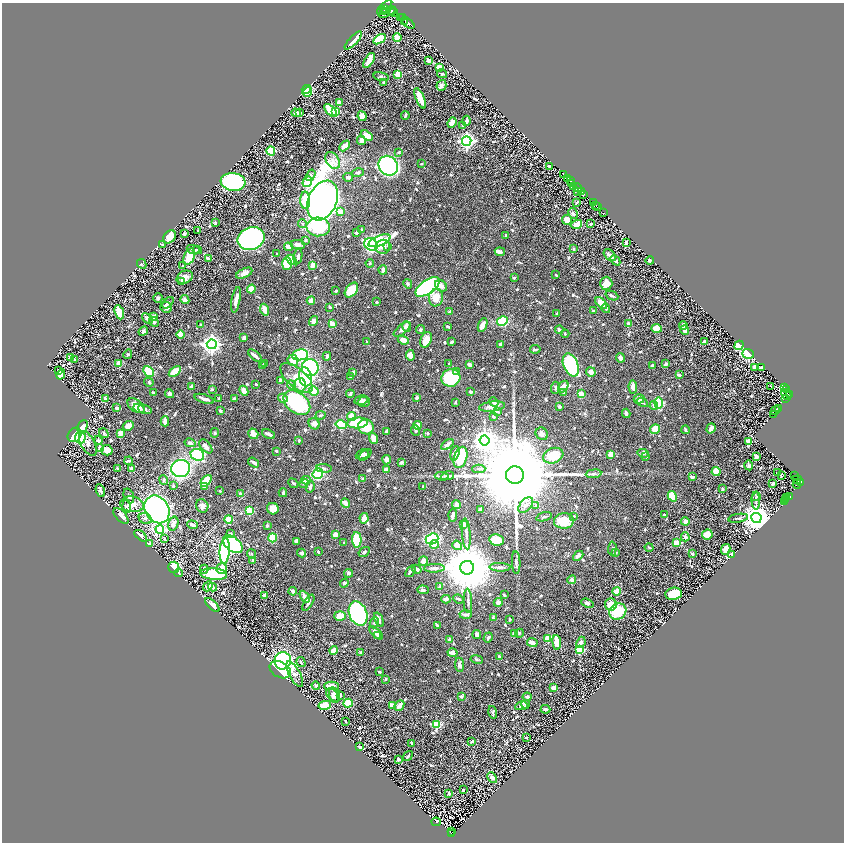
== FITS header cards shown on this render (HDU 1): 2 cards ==
NAXIS1  =                 1684
NAXIS2  =                 1680

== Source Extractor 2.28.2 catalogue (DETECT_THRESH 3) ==
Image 1684 x 1680 px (HDU 1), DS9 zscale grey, zoomed out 1/2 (1 PNG px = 2 x 2 image px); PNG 846 x 844 px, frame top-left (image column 1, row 1679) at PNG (2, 3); each listed source drawn as its Kron ellipse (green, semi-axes under 4 px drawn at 4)
Background 0.623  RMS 0.011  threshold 0.0341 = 3 sigma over >= 5 px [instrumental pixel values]
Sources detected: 969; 53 cannot appear on this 1/2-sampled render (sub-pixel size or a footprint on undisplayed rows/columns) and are neither listed nor drawn; of the other 916, the 500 brightest by FLUX_AUTO listed and drawn (416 fainter detections omitted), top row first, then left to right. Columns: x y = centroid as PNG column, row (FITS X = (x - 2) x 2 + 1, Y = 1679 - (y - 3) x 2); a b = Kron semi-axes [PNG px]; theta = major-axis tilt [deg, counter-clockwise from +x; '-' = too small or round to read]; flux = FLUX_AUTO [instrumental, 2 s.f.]
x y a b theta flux
385 7 10 4 43 750
385 10 2 1 - 90
384 11 2 2 - 200
391 11 4 2 - 540
387 12 9 4 25 470
394 13 4 2 - 320
401 17 2 1 - 12
403 18 3 3 - 15
405 21 2 1 - 76
408 23 7 3 -40 850
397 37 4 3 - 52
379 39 7 4 33 80
353 40 11 3 47 26
369 60 8 3 59 42
428 60 4 3 - 6.7
439 67 4 3 - 34
398 74 3 3 - 73
442 74 5 4 - 5.3
381 77 7 4 -14 4.8
384 82 3 3 - 4.1
441 85 5 5 - 6.8
306 89 5 2 - 23
307 92 5 4 - 47
420 98 11 4 -67 37
339 102 4 3 - 23
331 110 8 3 -46 93
336 111 4 3 - 50
296 113 4 3 - 12
300 113 3 2 - 6.5
405 115 4 2 - 4.1
362 116 5 4 - 11
466 121 5 3 - 7.1
452 123 5 3 - 18
462 126 3 2 - 4.7
367 135 7 3 -31 53
361 140 5 4 - 9.9
467 141 5 4 - 800
344 146 6 4 46 16
271 151 4 4 - 150
399 152 3 3 - 3.8
333 160 9 6 -56 13
421 164 2 2 - 3
388 166 10 9 - 450
549 166 3 2 - 3.4
358 173 6 3 12 4.9
563 174 3 3 - 290
311 175 6 4 57 4.8
348 177 5 3 - 6.3
568 178 3 2 - 200
570 181 2 1 - 32
233 182 12 9 -6 370
307 182 5 4 - 91
571 183 3 1 - 21
574 186 3 2 - 170
577 188 4 2 - 200
578 191 2 1 - 39
581 191 2 2 - 150
583 194 4 3 - 180
305 200 9 5 -89 62
322 201 21 14 65 3500
577 202 3 2 - 3
593 202 3 2 - 180
596 205 2 2 - 330
597 207 3 2 - 240
340 211 3 2 - 33
573 213 6 4 -61 5.2
603 213 2 1 - 94
567 220 5 5 - 30
215 223 4 3 - 3.3
302 223 4 4 - 3.9
576 224 6 3 15 35
591 224 3 3 - 4.2
318 227 12 9 -3 170
198 230 2 2 - 3.1
362 230 3 3 - 5.2
356 233 3 3 - 3.5
184 234 3 2 - 3.3
506 235 3 2 - 3
170 237 7 5 47 37
251 238 14 11 21 1000
305 240 4 3 - 3.9
379 241 12 5 22 180
626 243 3 2 - 8.6
371 244 7 5 -28 320
163 245 4 3 - 4.6
298 245 7 4 -9 12
388 246 4 4 - 3.2
289 247 5 3 - 25
383 247 7 7 - 20
574 248 3 3 - 4.4
193 250 7 3 -20 4.3
197 250 4 2 - 3.6
500 252 5 3 - 11
277 254 2 2 - 5.4
610 255 7 4 -43 9.7
298 256 8 3 81 7.7
189 257 9 5 66 50
208 259 4 2 - 12
291 260 6 4 -48 33
615 260 6 3 -49 6.2
650 260 4 3 - 5
370 263 4 3 - 3.2
142 264 5 3 - 3.1
287 264 6 5 - 69
313 265 4 3 - 26
183 266 3 3 - 3
383 270 5 3 - 11
244 273 9 4 26 15
556 275 2 2 - 2.9
185 277 8 6 28 17
514 278 3 2 - 4.1
182 281 4 3 - 3.3
606 283 6 6 - 30
408 284 5 3 - 3.9
441 286 6 5 - 13
428 287 14 6 35 590
251 289 5 4 - 35
351 290 8 5 51 61
336 291 3 2 - 4
612 296 7 2 -24 4.5
158 298 5 4 - 4.9
436 298 9 7 81 36
185 300 4 3 - 10
236 300 13 3 80 14
311 301 4 3 - 22
376 302 3 3 - 3
168 303 7 3 46 4.6
601 303 7 4 -44 32
166 307 6 5 - 10
330 307 3 2 - 3.5
606 309 4 3 - 3.1
265 310 6 3 -68 24
593 311 3 3 - 3.1
119 312 7 4 -70 70
450 312 3 3 - 11
557 313 3 2 - 3.8
153 316 4 3 - 11
147 319 6 3 -43 11
313 321 5 4 - 12
502 321 6 4 31 88
154 322 5 4 - 3.4
332 324 4 3 - 23
628 324 3 3 - 8.5
201 325 4 3 - 5.4
483 325 7 3 67 24
683 325 4 3 - 11
407 326 5 4 - 11
448 326 3 2 - 4.7
657 328 5 4 - 27
402 329 10 4 39 8.5
420 330 4 4 - 3.5
559 330 4 3 - 6.4
685 330 5 3 - 12
143 331 5 4 - 5.9
181 334 4 3 - 30
565 334 4 3 - 2.9
244 338 4 3 - 8.2
403 340 5 3 - 24
426 340 8 5 69 26
367 342 4 2 - 3.4
452 342 3 2 - 5
704 342 3 2 - 5.1
212 344 5 4 - 1300
500 344 3 2 - 5.8
739 345 5 3 - 73
535 349 5 2 - 3.2
128 354 5 4 - 3.2
748 354 6 5 - 78
300 355 8 5 7 150
410 355 5 4 - 11
255 356 8 3 -41 12
327 356 4 3 - 7.8
70 357 2 2 - 22
620 358 5 4 - 8.3
74 360 2 2 - 5.3
293 360 5 5 - 24
119 363 4 3 - 35
449 363 2 2 - 4
265 364 4 2 - 4.4
666 364 3 2 - 6.1
262 365 3 2 - 2.9
469 365 4 3 - 7.8
571 365 12 7 -67 300
652 366 3 3 - 8.6
755 367 4 3 - 11
761 367 3 3 - 6.1
310 368 8 8 - 360
58 371 3 2 - 3.1
149 371 6 4 -49 95
175 371 7 4 37 43
457 371 4 3 - 3.8
591 372 5 4 - 9.6
353 373 4 3 - 7
61 374 5 3 - 26
679 375 4 2 - 5.8
305 377 9 6 -77 87
351 377 4 3 - 3.4
296 378 20 9 -41 49
451 378 9 8 - 120
280 380 4 3 - 6.2
149 382 5 4 - 3.2
256 384 3 2 - 2.9
291 385 4 4 - 3.9
300 385 7 6 - 17
191 386 4 3 - 4.2
563 387 6 4 55 13
633 387 6 3 -86 15
770 387 2 1 - 15
555 388 6 3 85 3.7
784 388 4 3 - 640
212 389 3 3 - 4.2
787 390 2 1 - 78
244 391 5 4 - 18
314 391 4 4 - 58
470 392 3 3 - 7.9
564 392 4 3 - 2.9
153 393 3 2 - 4
170 394 5 4 - 7.6
350 394 4 3 - 5.5
581 394 4 3 - 22
790 394 2 2 - 63
786 395 6 4 -49 200
219 398 2 2 - 3
235 398 4 3 - 4.3
283 398 5 4 - 11
417 398 3 2 - 7.5
785 398 3 2 - 44
106 399 2 2 - 32
204 399 10 3 -17 14
639 399 5 4 - 21
361 400 7 4 13 7.1
364 402 6 5 - 7.9
455 402 4 2 - 3.3
494 402 5 4 - 8.8
642 402 6 3 -30 3.7
297 403 15 10 -38 210
659 403 5 4 - 120
136 406 9 6 -36 27
654 406 4 3 - 6.9
492 407 13 5 7 21
559 407 3 3 - 3.5
117 408 3 2 - 8.3
139 408 6 3 -31 8.6
145 409 7 3 -20 8
779 409 2 2 - 50
220 411 3 2 - 4.3
775 411 4 3 - 110
497 412 4 3 - 5.4
626 413 4 2 - 6.2
774 414 3 1 - 24
320 415 5 3 - 3.7
351 417 5 3 - 22
493 417 3 3 - 4.2
165 421 5 3 - 12
357 423 10 5 5 95
314 424 6 5 - 13
341 424 6 4 -13 140
417 425 4 4 - 16
128 426 6 4 24 17
82 427 7 4 65 26
366 427 8 7 - 45
711 428 5 3 - 13
655 429 5 4 - 44
685 430 4 2 - 4.3
415 431 5 3 - 4.5
387 432 3 3 - 13
104 433 5 3 - 4.6
120 433 4 3 - 20
215 433 5 3 - 4.1
428 433 2 2 - 8.2
253 434 5 4 - 18
268 434 7 3 -24 12
542 434 6 6 - 9.9
75 435 8 6 51 130
80 437 6 5 - 87
374 438 6 4 -69 17
98 440 4 3 - 6.7
299 440 4 3 - 2.9
485 440 5 5 - 2200
749 442 4 3 - 35
88 443 13 7 -61 12
190 443 5 4 - 8.1
447 444 7 3 38 11
206 446 8 5 -48 15
100 448 4 4 - 9.8
107 450 5 5 - 18
276 451 3 2 - 3.2
455 453 7 3 74 11
643 453 5 4 - 5.3
362 454 7 5 24 7.2
610 454 4 3 - 25
197 455 7 6 - 220
365 455 7 3 40 6.1
553 456 10 7 20 68
646 456 4 3 - 3.5
460 457 11 6 73 98
756 457 3 3 - 15
387 460 4 4 - 15
129 461 4 2 - 7.2
254 462 6 3 -34 6
401 463 4 2 - 5.5
749 465 5 3 - 4.1
117 468 3 2 - 3.5
132 468 3 3 - 8.3
181 468 9 8 - 550
324 468 8 4 -5 4.7
479 469 6 4 -1 4.4
386 470 3 3 - 17
716 471 4 4 - 35
777 473 3 2 - 5.2
318 474 5 5 - 180
594 474 8 3 6 5.2
515 475 9 9 - 82000
442 476 7 3 -5 4.4
448 476 6 3 11 4
781 476 2 1 - 28
795 476 3 2 - 67
692 477 4 3 - 5.9
363 479 4 3 - 4.8
797 479 4 2 - 180
164 480 5 4 - 3.9
306 480 5 4 - 12
206 481 7 4 50 53
800 482 3 2 - 240
293 483 5 2 - 3.3
304 484 5 4 - 3.5
773 484 4 2 - 7
797 484 4 3 - 340
173 486 3 3 - 4.4
205 486 4 3 - 13
423 486 2 2 - 3.3
310 487 6 3 79 8.3
723 489 2 2 - 4.8
100 491 6 3 -67 7.7
220 491 2 2 - 4.5
283 493 4 2 - 4.6
240 494 3 3 - 7.6
129 496 8 5 -68 5.1
672 496 5 4 - 60
756 497 4 3 - 4.1
787 497 2 1 - 58
789 497 3 2 - 160
786 499 3 2 - 160
756 500 9 3 -89 4.7
785 502 3 2 - 48
345 503 5 3 - 17
132 504 12 7 -8 32
456 505 4 3 - 16
526 505 9 5 49 13
127 506 6 4 -85 5.3
202 506 7 6 - 9.4
535 506 4 3 - 4.6
157 509 15 11 -57 630
273 509 6 5 - 20
481 509 3 2 - 8.9
249 511 4 3 - 68
453 515 6 2 84 12
664 515 3 3 - 5
121 516 9 5 -47 20
574 516 3 3 - 3.6
544 517 8 3 14 3.6
145 518 7 5 -27 7.6
364 518 5 4 - 16
738 518 10 3 10 4.4
756 518 5 5 - 3900
229 519 4 4 - 52
564 521 10 7 6 59
685 521 4 4 - 9.4
173 524 7 5 75 11
193 525 5 3 - 9.8
267 525 3 2 - 4.4
463 525 4 2 - 24
160 529 4 4 - 280
230 534 4 3 - 3.8
335 534 3 3 - 13
466 534 15 3 -85 8.7
707 534 5 5 - 24
141 536 7 3 -40 9.8
685 537 4 4 - 6.8
272 538 5 3 - 74
164 539 3 3 - 3.9
432 539 6 5 - 380
357 540 7 5 -88 110
497 540 7 5 -12 37
296 541 2 2 - 14
344 542 3 2 - 3
676 543 4 4 - 26
149 544 3 3 - 5.8
233 544 11 7 -40 400
434 544 4 3 - 24
457 545 5 4 - 32
649 547 4 2 - 2.9
612 549 7 3 86 3.8
726 549 5 4 - 17
225 551 13 5 86 260
318 552 3 2 - 3.9
364 552 6 3 33 4.3
302 553 4 4 - 5.6
616 553 4 3 - 3.6
251 554 4 4 - 3.2
692 554 3 3 - 5.8
732 554 2 2 - 22
578 556 6 4 42 9.6
252 560 4 3 - 3
423 561 5 4 - 12
516 563 11 3 -88 7.8
174 567 5 5 - 91
500 567 10 3 -2 5.7
222 568 5 5 - 22
434 568 10 4 1 6
467 568 7 7 - 18000
204 569 4 3 - 4.4
417 569 5 3 - 8.3
410 571 6 2 52 6.3
179 573 4 2 - 5.8
348 573 4 3 - 5.2
214 574 13 5 -4 140
572 580 4 4 - 9
344 583 4 4 - 4.8
208 586 5 3 - 14
212 587 4 3 - 12
440 587 2 2 - 20
423 590 5 4 - 6.4
293 591 4 3 - 8.3
617 591 4 4 - 24
673 594 8 6 8 86
265 595 4 3 - 15
504 595 3 2 - 3.4
305 597 6 3 -63 16
446 599 4 3 - 10
458 599 6 3 -23 3.7
468 601 12 3 -88 6.1
498 602 4 4 - 9
308 603 9 2 58 4.8
587 603 6 4 -20 6.2
611 604 6 6 - 37
212 605 9 4 -43 13
618 611 9 7 36 110
358 614 12 9 -68 410
466 615 6 3 3 11
340 616 5 5 - 27
493 618 4 2 - 4.3
510 619 3 2 - 3.6
379 620 7 3 -68 10
374 623 6 4 72 4.2
437 625 4 2 - 5.8
376 633 8 4 -45 17
519 633 4 3 - 3
477 634 4 3 - 6.1
514 634 4 3 - 15
378 635 3 2 - 4.8
488 637 5 3 - 4.2
548 638 4 3 - 40
450 639 3 3 - 8.8
557 642 7 3 -84 36
581 642 6 4 66 11
532 643 5 3 - 12
579 649 4 3 - 97
333 650 4 4 - 18
361 652 3 3 - 4.2
452 653 5 3 - 13
499 657 3 2 - 3.7
477 659 6 3 -11 3.3
283 661 9 8 - 290
301 662 5 3 - 3.6
459 665 7 4 -84 7.1
280 670 11 7 -29 360
379 672 3 2 - 3.6
295 674 14 5 -61 23
385 679 2 2 - 5.5
316 685 4 3 - 3.7
331 686 7 4 0 21
554 688 4 3 - 18
334 694 7 5 -72 10
333 695 8 5 -51 11
340 695 4 2 - 4.8
461 696 3 3 - 6.2
527 697 4 3 - 5.3
348 703 5 4 - 41
525 704 4 3 - 3.4
325 705 6 4 12 53
392 705 4 3 - 20
399 706 5 3 - 22
521 706 6 3 11 3.3
545 709 5 3 - 5.4
493 712 6 3 -76 3.7
345 721 2 2 - 2.9
436 724 4 3 - 140
526 737 2 2 - 3.5
472 741 3 2 - 3.4
412 743 3 2 - 3.5
359 747 4 2 - 5.7
408 756 5 3 - 4.7
398 759 3 2 - 6.5
492 778 6 3 -44 11
463 790 3 2 - 2.9
449 794 3 2 - 4.9
436 822 5 3 - 91
452 832 2 1 - 8.6
451 833 3 1 - 69
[416 fainter detections neither listed nor drawn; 53 sub-pixel or undisplayed-footprint detections neither listed nor drawn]